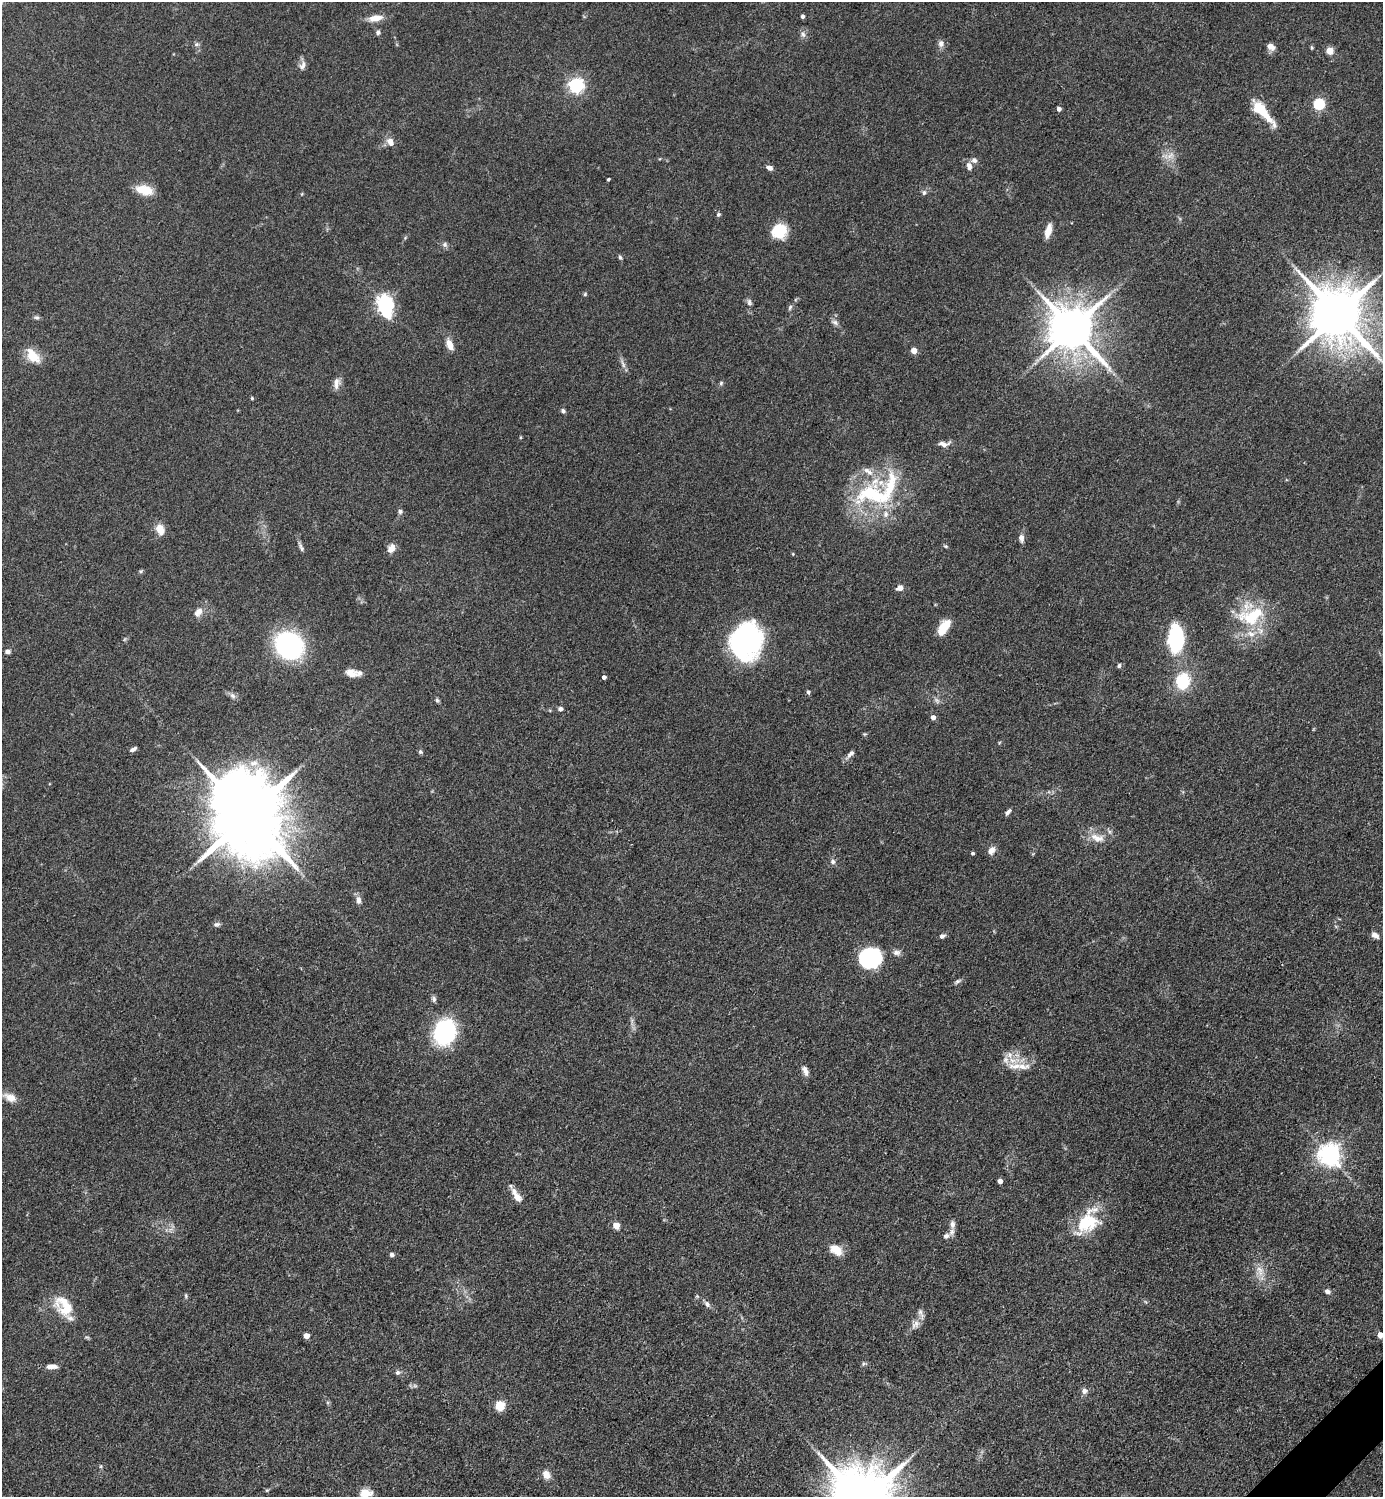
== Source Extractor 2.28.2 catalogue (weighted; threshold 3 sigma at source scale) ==
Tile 6 of 4 x 4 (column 2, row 2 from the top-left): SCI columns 1681-3061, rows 2991-4485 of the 5980 x 5982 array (HDU 1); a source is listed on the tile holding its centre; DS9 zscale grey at full resolution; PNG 1385 x 1499 px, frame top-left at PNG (2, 2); no overlay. Shown black and unused: <1% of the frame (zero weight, under 3 of 4 exposures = <1% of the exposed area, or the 3 px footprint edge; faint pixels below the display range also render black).
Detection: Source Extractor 2.28.2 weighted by HDU 2 'WHT'; one run over the whole footprint, this tile lists its part. Background 0.0863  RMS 0.0063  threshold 0.0286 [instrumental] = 3 sigma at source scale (4.5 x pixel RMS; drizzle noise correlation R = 1.50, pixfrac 1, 0.05/0.05 arcsec/px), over >= 5 px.
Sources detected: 136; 1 inside a brighter object's white glare — not listed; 14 inside a brighter listed object's ellipse — not listed separately; the other 121 listed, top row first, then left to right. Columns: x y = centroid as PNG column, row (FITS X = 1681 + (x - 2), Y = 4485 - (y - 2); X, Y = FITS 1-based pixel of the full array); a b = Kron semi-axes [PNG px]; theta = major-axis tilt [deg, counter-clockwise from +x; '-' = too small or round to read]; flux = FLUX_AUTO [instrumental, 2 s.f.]
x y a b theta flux
802 16 4 4 - 1.9
375 18 17 8 9 7.3
378 32 6 5 - 1.8
803 34 10 7 -62 2.3
941 43 10 8 85 2.8
196 44 8 6 1 1.4
1271 47 10 7 -35 3.8
1312 48 6 4 -84 0.77
1329 51 5 5 - 16
302 65 13 8 66 3.1
576 85 6 6 - 160
1319 104 5 5 - 64
1059 109 4 4 - 3.2
1262 112 31 9 -48 21
390 142 11 8 -59 4.8
1170 155 12 6 42 3.7
974 160 8 7 - 2.3
969 166 9 6 -73 3.3
769 168 7 5 -24 3
608 179 3 3 - 1.1
144 190 18 10 -14 13
924 193 7 6 - 1.6
718 214 5 4 - 1.1
779 231 13 13 - 23
1048 231 16 6 74 6.6
445 245 8 7 - 1.8
620 257 6 4 -60 1.2
585 294 6 4 49 0.83
749 302 10 6 -75 2
385 304 8 6 -75 210
790 307 8 4 63 1.3
1338 314 16 13 -54 4100
37 317 7 6 - 1.4
835 322 11 6 -28 2.2
1072 329 14 12 -46 2900
450 345 13 7 -68 6
914 351 4 4 - 7.8
33 356 17 10 -50 13
623 364 15 4 -68 2.5
336 383 15 8 84 4.1
721 383 6 5 - 1.1
252 398 4 3 - 0.86
563 411 6 5 - 1.3
520 437 5 3 - 0.6
944 444 15 7 2 3.8
869 472 10 8 -63 4.2
874 495 60 23 7 53
400 511 6 5 - 1.7
160 529 14 9 -69 7
1021 538 9 6 -86 3
945 546 6 5 - 0.86
301 547 16 5 -64 2.2
391 548 11 9 59 4.4
141 571 6 4 45 0.88
900 588 6 5 - 4.3
198 612 14 9 47 4.8
1251 616 39 22 17 36
945 625 13 10 45 11
1176 639 28 15 -89 51
746 641 40 32 73 95
289 645 17 15 -37 140
7 652 5 5 - 2.8
1119 666 6 5 - 1.2
351 673 15 9 -17 5.6
604 677 4 4 - 2.2
1183 681 22 18 74 24
808 692 6 4 -75 1.1
233 696 10 7 -56 2.3
437 700 7 4 -63 1.1
937 700 9 6 -49 2.1
560 709 6 5 - 1.8
933 717 4 4 - 3.9
865 734 5 4 - 0.75
133 749 8 4 29 1.9
420 752 6 5 - 1.2
850 754 13 6 46 3
1008 812 8 4 48 2
247 815 24 18 -62 8700
1097 838 22 11 -14 8.4
991 850 11 7 61 3.8
972 853 3 3 - 1.1
833 862 7 7 - 2.1
358 900 10 7 -79 3.4
217 924 9 6 7 1.7
1375 935 9 6 -35 2.9
942 936 6 5 - 2
897 952 10 7 2 2.6
865 959 16 13 -81 43
957 981 10 5 34 1.5
434 999 8 6 -81 1.7
444 1032 21 17 67 72
1010 1055 10 8 -80 4.3
1015 1066 24 9 0 9
805 1071 13 6 -67 3.2
10 1097 18 10 -23 6.2
1329 1155 7 7 - 460
1000 1181 4 4 - 4.5
517 1196 18 7 -57 6.7
1087 1223 38 22 45 29
616 1226 5 4 - 12
952 1232 11 6 64 2.7
836 1250 14 10 -38 9.5
392 1255 6 5 - 1.5
1260 1271 20 5 -70 5.1
1327 1291 7 6 - 1.9
186 1296 7 4 -83 0.94
707 1304 9 6 -50 2.4
66 1309 29 18 -13 16
916 1324 15 9 51 4.7
1380 1335 4 4 - 8.2
306 1336 4 4 - 6.4
87 1337 7 4 -19 0.89
864 1364 7 5 30 1.1
52 1366 14 6 2 4
397 1372 7 6 - 1.6
415 1386 7 4 -19 1.2
1084 1391 7 7 - 2.7
500 1405 5 5 - 40
546 1474 10 8 -57 5.3
267 1490 6 3 18 0.76
365 1493 15 10 6 7.7
Isophote crosses this tile's border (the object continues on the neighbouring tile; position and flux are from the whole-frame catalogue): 2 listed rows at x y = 1380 1335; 365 1493